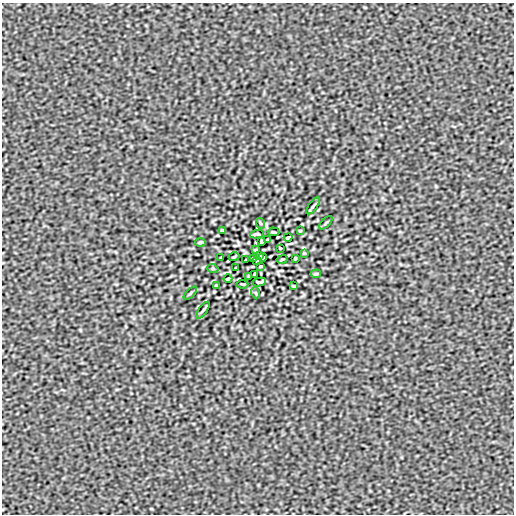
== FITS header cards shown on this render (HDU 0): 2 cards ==
NAXIS1  =                  512
NAXIS2  =                  512

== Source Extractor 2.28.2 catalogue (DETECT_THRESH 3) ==
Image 512 x 512 px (HDU 0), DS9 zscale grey, 1 PNG px = 1 image px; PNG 516 x 516 px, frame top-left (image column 1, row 512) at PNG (2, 3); each listed source drawn as its Kron ellipse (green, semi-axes under 4 px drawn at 4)
Background -1.47e-08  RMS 1.9e-06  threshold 5.79e-06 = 3 sigma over >= 5 px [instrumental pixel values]
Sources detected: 37; all 37 listed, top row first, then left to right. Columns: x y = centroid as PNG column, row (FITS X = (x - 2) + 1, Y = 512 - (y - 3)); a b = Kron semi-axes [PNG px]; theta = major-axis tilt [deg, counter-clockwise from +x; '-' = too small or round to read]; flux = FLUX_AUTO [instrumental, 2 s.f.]
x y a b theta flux
313 206 10 3 54 2.0e-04
260 223 5 3 - 1.2e-04
326 223 8 3 45 1.3e-04
223 230 4 2 - 1.2e-04
300 231 3 2 - 9.7e-05
273 232 6 2 -5 1.2e-04
257 234 7 2 8 2.0e-04
288 237 4 2 - 1.7e-04
267 240 3 2 - 1.2e-04
200 242 5 3 - 1.6e-04
261 242 4 3 - 1.6e-04
280 248 3 2 - 1.1e-04
255 250 3 2 - 1.0e-04
304 253 3 2 - 9.2e-05
259 255 4 3 - 1.5e-04
234 257 5 2 - 1.1e-04
263 257 4 2 - 1.5e-04
221 258 3 2 - 1.3e-04
295 258 3 2 - 1.3e-04
253 259 4 2 - 1.6e-04
282 259 5 2 - 1.1e-04
246 260 3 2 - 9.5e-05
257 261 4 3 - 1.4e-04
261 266 3 2 - 1.0e-04
236 268 3 2 - 1.1e-04
213 269 5 3 - 1.1e-04
255 274 4 3 - 1.6e-04
316 274 5 3 - 1.6e-04
249 276 3 2 - 1.2e-04
228 279 4 2 - 1.7e-04
259 282 7 2 8 2.0e-04
243 284 6 2 -5 1.2e-04
216 285 3 2 - 9.8e-05
293 286 4 2 - 1.2e-04
190 293 8 3 45 1.3e-04
256 293 5 3 - 1.2e-04
203 310 10 3 54 1.9e-04